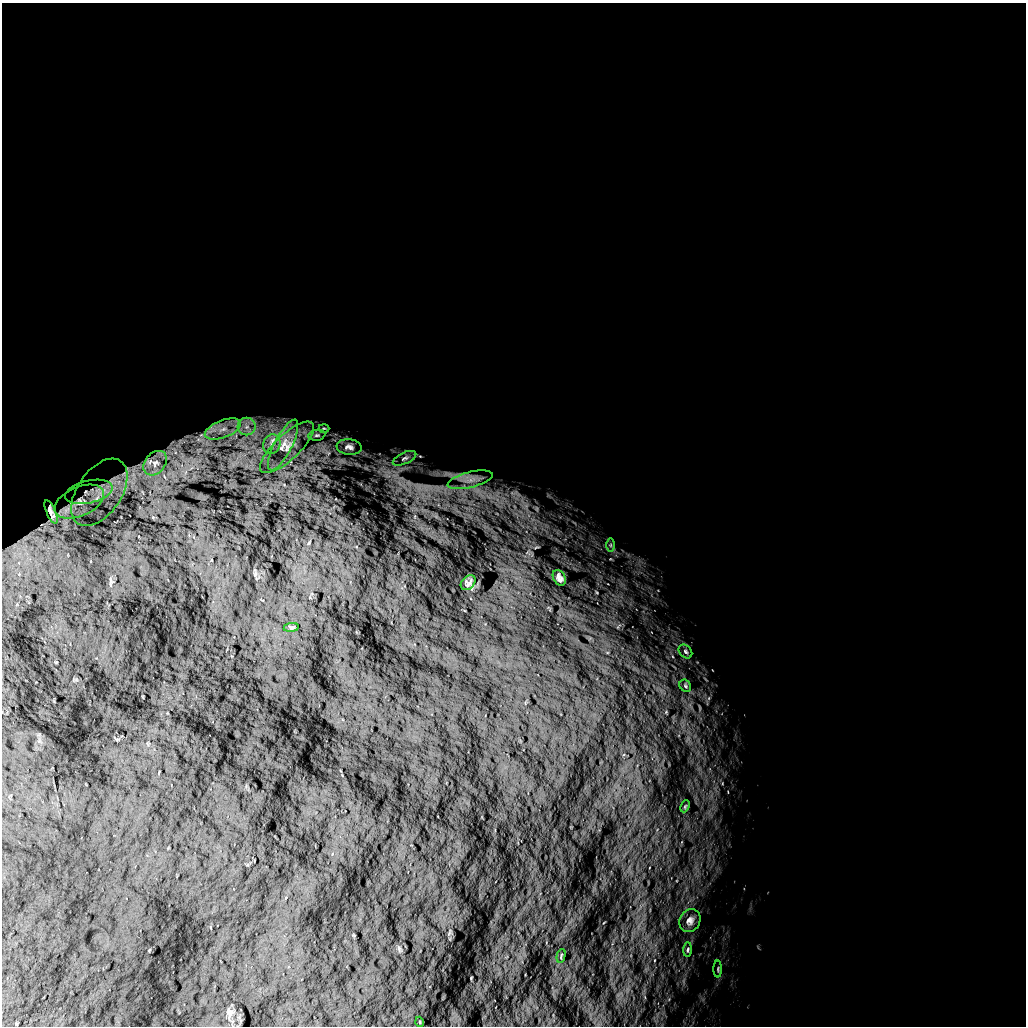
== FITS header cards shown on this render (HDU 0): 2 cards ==
NAXIS1  =                 1024 /
NAXIS2  =                 1024 /

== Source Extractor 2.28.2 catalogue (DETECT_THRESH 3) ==
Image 1024 x 1024 px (HDU 0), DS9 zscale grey, 1 PNG px = 1 image px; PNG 1028 x 1028 px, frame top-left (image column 1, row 1024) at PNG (2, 3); each listed source drawn as its Kron ellipse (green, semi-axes under 4 px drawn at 4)
Background 5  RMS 900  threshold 2690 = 3 sigma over >= 5 px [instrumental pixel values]
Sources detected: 27; all 27 listed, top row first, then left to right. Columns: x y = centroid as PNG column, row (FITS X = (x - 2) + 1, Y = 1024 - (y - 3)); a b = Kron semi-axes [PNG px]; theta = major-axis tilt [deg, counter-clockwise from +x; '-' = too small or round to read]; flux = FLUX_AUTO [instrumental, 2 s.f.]
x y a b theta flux
247 427 9 9 - 4.5e+05
324 428 5 3 - 6.0e+04
223 429 19 9 21 9.3e+05
317 435 8 5 9 1.4e+05
272 444 10 8 67 3.7e+05
283 445 28 9 63 8.7e+05
287 447 35 12 43 1.1e+06
349 447 12 7 -6 2.8e+05
404 458 12 5 24 2.4e+05
155 463 14 10 49 4.5e+05
470 480 23 7 13 6.8e+05
89 492 24 11 13 6.6e+05
99 492 38 22 56 2.5e+06
79 502 26 14 24 1.3e+06
51 512 12 4 -67 2.8e+05
611 545 6 4 90 1.1e+05
559 578 8 6 -59 2.7e+05
468 583 8 6 44 2.0e+05
291 627 7 4 8 7.0e+04
685 651 8 5 -46 1.3e+05
685 686 6 5 - 1.1e+05
685 806 6 4 66 7.4e+04
690 921 12 10 60 3.5e+05
688 950 7 3 88 9.8e+04
561 956 7 2 76 5.4e+04
718 969 8 3 -90 8.2e+04
420 1022 5 3 - 5.2e+04